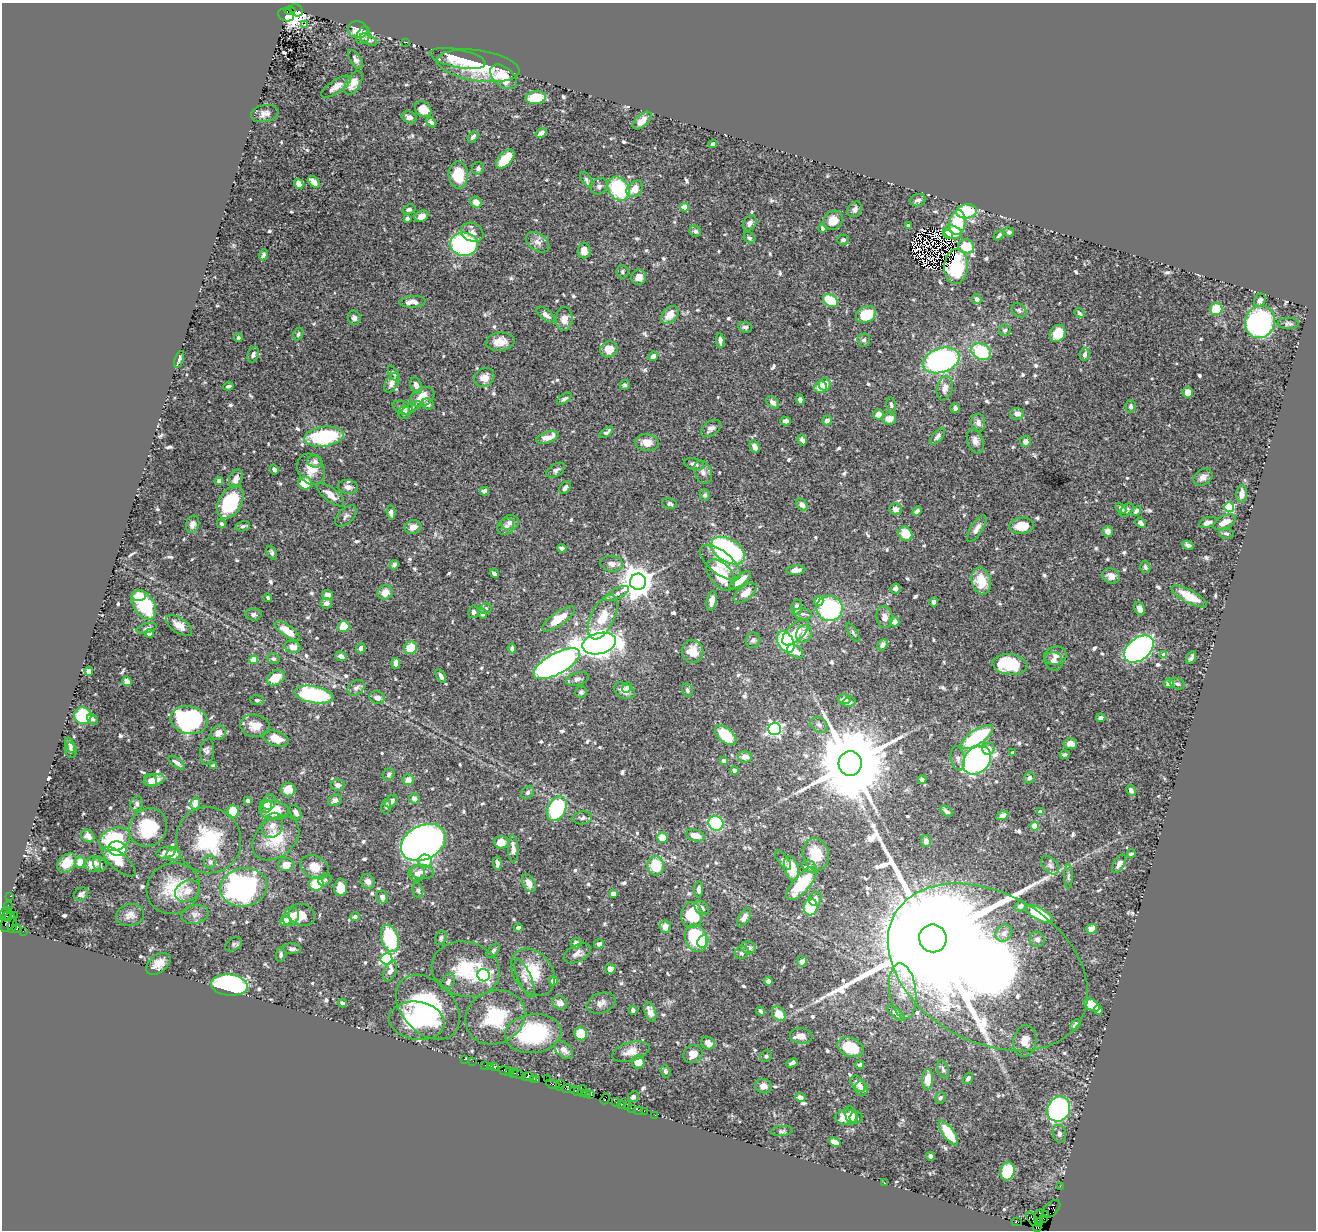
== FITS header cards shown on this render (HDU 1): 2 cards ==
NAXIS1  =                 1314
NAXIS2  =                 1228

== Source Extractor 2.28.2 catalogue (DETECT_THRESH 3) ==
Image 1314 x 1228 px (HDU 1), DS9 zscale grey, 1 PNG px = 1 image px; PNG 1318 x 1232 px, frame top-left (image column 1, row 1228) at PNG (2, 3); each listed source drawn as its Kron ellipse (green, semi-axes under 4 px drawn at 4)
Background 1.38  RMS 0.02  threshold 0.0611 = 3 sigma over >= 5 px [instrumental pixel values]
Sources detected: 732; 8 with non-positive FLUX_AUTO (blend fragments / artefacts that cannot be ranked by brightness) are neither listed nor drawn; of the other 724, the 500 brightest by FLUX_AUTO listed and drawn (224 fainter detections omitted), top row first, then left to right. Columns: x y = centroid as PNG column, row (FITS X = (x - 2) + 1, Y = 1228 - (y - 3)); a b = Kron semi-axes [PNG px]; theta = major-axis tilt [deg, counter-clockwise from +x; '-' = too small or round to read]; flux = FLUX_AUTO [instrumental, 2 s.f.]
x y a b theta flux
296 10 7 5 -39 530
290 11 5 3 - 350
286 15 8 6 -21 220
305 24 3 3 - 4.6
358 30 10 8 -10 16
363 35 9 6 66 5.7
369 40 9 5 -28 3.8
406 42 2 2 - 13
458 58 28 9 -11 25
356 60 11 5 -57 5.2
478 66 41 15 -8 73
504 77 15 9 -40 39
353 83 13 7 57 14
336 87 17 6 33 9.1
536 98 10 6 5 36
423 109 9 7 -44 22
265 113 14 8 12 7.8
409 117 8 5 -22 6.1
642 121 11 6 41 14
431 122 6 4 -44 4.5
541 133 6 4 32 4.7
473 137 6 4 49 3.7
713 144 4 3 - 4.2
505 159 12 6 46 44
478 168 6 6 - 3.9
458 175 13 9 -89 40
586 179 8 5 -54 3
314 182 7 4 -47 9.1
299 184 5 4 - 9.8
599 186 9 7 43 4.4
618 189 13 10 -55 93
635 189 9 7 45 16
918 200 8 6 13 4.6
476 202 6 5 - 9.4
685 207 4 4 - 28
409 209 6 4 19 3.8
855 209 8 6 56 4.5
966 211 10 7 6 56
421 216 7 5 26 12
407 219 4 3 - 4.1
833 220 10 9 - 14
750 223 8 6 58 6.2
957 223 12 8 83 36
908 226 4 3 - 5.1
823 228 5 4 - 5.1
695 231 6 5 - 4.9
472 232 12 9 -27 9.1
953 232 9 6 -16 28
1009 232 5 5 - 4
948 235 5 3 - 6.4
999 235 6 4 46 2.8
749 238 6 5 - 3
843 240 6 5 - 4.1
538 242 13 8 -36 8.8
464 244 14 11 -3 240
966 246 8 7 - 26
584 251 8 6 86 11
263 255 5 3 - 3.8
956 266 17 11 86 43
622 272 6 6 - 3.5
639 277 8 7 - 8.9
977 299 5 4 - 5.8
1260 300 7 5 63 5.6
830 301 8 5 -31 51
413 302 13 5 4 8.9
1216 309 6 6 - 46
1019 310 8 6 -37 3.7
1080 313 6 4 -42 3.1
546 315 11 5 -37 7.2
670 315 10 7 45 16
866 315 10 7 28 45
354 318 7 6 - 4.5
564 319 12 8 89 12
1260 322 16 14 70 290
1288 324 10 5 0 3.9
745 327 7 5 -8 3.4
1005 330 6 5 - 2.8
1058 333 9 7 57 29
298 334 7 4 64 3.1
238 338 4 4 - 3.7
864 340 6 6 - 3.5
720 341 7 3 -81 4.7
500 342 14 9 5 16
609 349 9 8 - 21
981 351 10 8 -31 78
1084 354 6 5 - 4.9
253 355 8 5 71 4.5
653 356 5 4 - 8
179 359 9 3 69 3.5
941 360 19 12 18 290
394 374 9 4 -57 3.1
484 378 10 9 - 13
392 383 10 6 61 9
825 384 6 6 - 15
625 385 5 5 - 2.9
228 386 5 3 - 3.3
416 386 9 5 -68 8.4
820 387 6 5 - 29
945 388 12 7 77 10
1188 392 5 5 - 13
422 397 12 8 27 24
564 399 8 4 34 3.6
800 399 5 4 - 3.7
773 402 7 5 -46 6.6
428 404 6 5 - 5.1
891 405 7 4 -79 3.1
1131 406 6 5 - 3.8
403 407 11 6 -19 6.2
411 408 11 4 31 3.9
955 408 5 4 - 3.6
404 412 7 6 - 4
878 414 5 5 - 11
1017 414 7 6 - 9
889 419 7 5 -2 16
827 420 5 4 - 6.8
785 421 5 4 - 4.5
978 423 9 7 -84 6.2
711 428 11 7 36 7
606 432 8 3 36 4.1
937 436 10 5 51 4.6
324 437 20 10 7 120
547 437 11 5 17 18
802 440 6 4 -61 3.8
975 441 13 8 -73 8.5
1025 441 6 5 - 6.3
647 442 12 8 -8 13
755 446 6 4 -62 7.1
315 462 7 6 - 4.9
694 464 10 5 -12 6.5
274 469 5 3 - 3.4
311 469 16 13 -62 22
556 470 10 6 31 5.3
703 472 12 8 -68 7.6
1203 477 10 7 36 8.5
236 479 10 6 70 8.7
219 481 4 4 - 4.4
305 483 7 6 - 32
348 487 10 7 -6 8.1
565 488 7 5 54 4.5
484 491 4 4 - 5.8
1242 494 8 5 84 9.9
330 495 17 6 -39 14
705 495 5 5 - 4
230 502 18 11 60 95
669 504 8 5 -14 3
802 505 7 5 -53 7.6
1229 507 5 5 - 89
1121 508 6 4 -46 4
895 509 6 6 - 6.7
1127 510 8 5 41 3
917 511 5 3 - 3.9
1136 511 6 4 47 4.3
391 512 7 4 -83 6.2
346 516 13 7 44 5.2
1208 522 9 5 18 7.8
1225 522 12 6 27 13
510 523 9 7 17 6.8
1141 523 6 4 -41 5.6
193 524 9 6 72 6.9
221 524 5 4 - 3.3
243 526 7 5 13 3.8
506 526 9 7 49 5.8
1022 526 12 8 7 28
413 527 8 7 - 8
977 529 15 6 58 8.5
1108 532 5 5 - 8.3
1226 533 7 5 -9 3
905 534 7 6 - 27
1188 545 5 4 - 4.7
562 548 5 4 - 4.2
728 551 18 11 -32 210
272 553 7 4 -66 3.3
720 563 25 11 -39 25
612 564 11 7 -8 7.3
394 565 5 4 - 4.4
1145 567 6 5 - 3.1
796 570 9 4 6 8.9
494 573 5 3 - 4.1
721 575 18 11 -51 48
1111 576 9 7 -27 9.2
740 580 13 5 37 19
981 581 13 9 -76 34
638 582 8 8 - 2400
895 589 5 5 - 5.4
385 592 8 7 - 14
745 593 13 6 38 14
617 594 13 5 27 5.9
139 595 7 5 1 22
327 595 5 5 - 9.3
1189 596 20 6 -27 32
268 598 4 3 - 3.2
712 601 10 5 79 9.8
818 601 5 5 - 11
934 602 4 4 - 5
326 603 6 5 - 7.4
144 605 16 10 -57 78
797 607 7 5 83 6.6
485 608 6 5 - 3.6
830 608 13 12 - 200
1140 609 7 5 -62 6
473 612 6 5 - 3.6
482 614 5 4 - 4.3
803 614 9 5 -9 4.5
254 615 8 6 0 4.6
603 617 24 11 64 28
884 617 11 8 -83 10
558 619 19 6 35 29
895 622 5 4 - 10
179 625 15 7 -34 13
344 626 6 5 - 23
147 628 10 4 14 3.4
287 631 15 5 -36 20
795 632 17 8 43 23
149 633 4 4 - 5.5
853 633 10 4 -60 2.9
804 634 9 7 65 12
753 640 8 7 - 3.4
786 642 11 7 -59 150
599 644 17 10 13 1500
883 645 6 5 - 5.6
292 647 8 6 -13 13
361 648 5 4 - 5.2
411 648 6 6 - 40
512 649 5 4 - 5.9
1139 649 17 11 39 440
693 651 11 10 - 18
795 651 9 5 -35 10
1164 655 4 4 - 13
341 656 6 4 -19 5.3
1055 656 11 9 11 8.5
1191 657 7 3 60 3.4
273 659 6 5 - 4.1
254 660 4 4 - 29
1054 661 9 8 - 6.9
396 663 5 4 - 7.2
557 664 26 10 28 780
1010 664 17 10 -6 81
89 671 4 4 - 6.4
441 676 7 4 -59 5.7
276 678 9 7 32 23
577 679 11 6 17 4.7
127 681 5 4 - 6.8
1169 683 5 4 - 9.6
1177 684 8 5 -22 3.4
356 688 9 7 37 5.8
627 688 5 4 - 3.1
687 690 7 5 -79 2.9
624 691 11 7 -28 12
581 692 6 6 - 4.2
314 695 20 8 -10 190
377 698 7 6 - 7.6
844 699 6 5 - 6.6
257 700 7 5 -8 2.9
849 702 7 5 13 5.8
83 716 8 8 - 90
1101 718 4 4 - 5.4
93 719 6 4 -53 2.9
189 720 19 13 -11 230
819 725 9 7 -31 5.2
255 726 15 11 -8 17
774 729 6 6 - 340
218 733 8 7 - 9.7
726 735 12 7 -40 41
977 737 18 7 34 100
276 738 13 7 -17 19
1070 744 7 5 -4 8.4
70 745 8 3 -66 3.7
988 749 6 6 - 11
71 750 8 6 -78 3.3
207 751 13 6 84 5.7
1012 753 3 3 - 4.2
1064 755 5 3 - 3
745 757 7 5 2 9.2
958 758 12 7 -79 6.2
723 760 4 4 - 5.1
977 760 16 12 47 390
177 763 10 4 -37 6
850 763 12 11 - 21000
213 765 4 3 - 3.1
734 771 4 3 - 4.1
389 775 6 5 - 3.1
1029 778 6 5 - 3.8
154 780 10 6 13 16
408 780 6 5 - 9.3
922 780 4 3 - 4.1
150 781 7 6 - 10
338 785 6 6 - 5.4
288 789 7 7 - 17
1131 790 6 4 -61 4.8
528 792 7 5 48 3.7
414 798 5 5 - 7.1
335 800 7 5 29 4.9
248 801 4 3 - 4.7
391 801 7 5 46 6
269 802 8 6 53 6
195 803 6 4 78 15
137 804 7 6 - 5
266 806 6 6 - 7.6
386 806 7 4 80 3.1
557 809 13 9 62 150
274 810 15 9 -3 38
233 811 6 6 - 42
946 811 7 4 -41 3.3
296 812 8 5 -57 5.9
1040 812 4 4 - 6.2
1002 816 6 4 24 8.7
582 818 10 6 9 4.5
716 823 8 7 - 99
272 825 13 10 65 12
1035 826 5 4 - 19
148 828 20 18 49 70
695 835 9 5 -15 12
88 836 7 5 -41 7.8
276 838 26 19 41 50
662 838 5 5 - 22
115 839 16 11 22 98
209 840 33 32 - 77
926 841 6 5 - 6.3
423 842 24 17 28 790
501 842 7 6 - 17
117 849 9 7 -10 76
513 849 13 5 -87 9.6
166 852 9 5 14 8.4
173 854 7 6 - 10
816 854 16 13 -75 30
1131 854 4 3 - 2.8
783 860 11 5 -52 3.8
425 861 7 6 - 18
80 862 5 5 - 16
119 862 20 8 -40 19
210 862 6 6 - 4.1
67 863 11 8 45 15
497 863 6 3 -84 5.4
93 864 8 7 - 18
100 864 8 6 -55 3.5
1119 864 10 5 61 7.1
286 865 7 6 - 17
1050 865 10 7 -46 5.6
656 866 9 8 - 46
809 866 8 6 -32 3.5
315 867 15 11 -30 20
791 869 13 7 -74 30
422 872 11 7 -6 7.4
417 873 8 8 - 7
1068 876 12 4 90 3.5
325 880 7 5 34 3
368 881 7 6 - 6.9
529 883 9 6 -61 13
316 884 7 6 - 47
802 884 21 8 49 58
244 887 23 19 12 270
173 888 27 25 29 49
341 888 8 6 83 25
699 889 8 4 87 5.2
418 890 7 5 -78 3.4
187 891 13 10 31 13
613 893 4 4 - 11
81 894 7 6 - 4.8
10 896 2 2 - 19
382 897 6 5 - 5.5
815 899 7 6 - 8
8 906 4 3 - 110
1020 906 6 5 - 5
810 907 8 7 - 50
702 908 8 6 -43 5.8
5 914 7 5 63 390
195 914 14 9 12 7.7
1039 914 15 6 -28 51
130 915 14 11 14 9.7
302 915 13 10 -19 18
692 915 13 10 -89 56
7 916 4 3 - 290
14 916 2 2 - 23
291 916 9 7 64 17
355 917 5 4 - 3.6
744 917 10 5 58 7.5
285 921 5 5 - 18
8 922 11 5 65 360
12 925 8 3 76 110
665 927 6 5 - 13
518 928 4 3 - 3.6
17 929 4 3 - 56
1091 929 5 4 - 19
23 931 3 2 - 4.6
1004 933 9 7 50 8.1
390 938 14 8 -73 88
441 938 7 5 62 3.3
696 938 14 10 -70 91
933 938 14 13 - 110000
1037 939 8 7 - 6
703 941 6 5 - 51
576 943 5 5 - 4.9
234 944 9 6 34 3
599 944 5 4 - 4.1
748 948 8 6 -10 7
292 949 9 5 -4 4.8
493 951 8 4 52 4
577 953 14 8 28 8.7
742 953 7 6 - 4.7
281 955 7 5 84 3.7
386 959 6 5 - 210
802 961 5 5 - 6.1
158 964 14 8 38 15
988 967 107 74 -30 2500
466 969 34 27 -13 65
610 969 5 5 - 7.7
390 971 11 6 67 6.6
533 972 26 19 -52 42
484 975 6 6 - 290
525 978 20 7 -67 9
554 981 5 4 - 8.3
768 981 4 4 - 4.1
448 982 9 6 59 5.7
229 985 18 10 -6 290
903 991 28 13 -83 30
342 1003 4 3 - 3.5
560 1003 7 6 - 8.5
601 1003 15 10 19 8.3
1092 1005 9 5 -33 23
428 1007 37 26 -46 160
633 1010 4 4 - 4.8
1098 1010 4 4 - 5.8
761 1011 5 3 - 2.9
650 1012 10 5 -75 9.8
896 1013 11 4 -38 5.6
779 1014 8 6 -51 19
495 1017 31 26 24 71
417 1021 28 19 -9 75
1076 1025 6 4 46 5.1
533 1034 28 19 7 130
581 1034 6 6 - 41
801 1036 11 7 -7 10
1025 1041 16 11 80 15
708 1043 7 6 - 8.4
850 1047 13 9 -21 43
564 1050 11 7 -41 10
631 1052 19 9 15 14
693 1054 10 9 - 12
766 1056 6 5 - 3.4
464 1059 2 2 - 11
473 1061 2 2 - 14
638 1062 6 6 - 19
792 1063 6 3 26 3.1
485 1065 2 2 - 13
860 1065 4 4 - 4.6
490 1066 2 2 - 18
494 1067 4 3 - 78
943 1069 9 5 -71 3.6
505 1071 7 3 -15 89
509 1071 3 3 - 160
665 1071 6 5 - 3
513 1073 3 2 - 100
518 1074 8 3 -15 200
528 1077 6 3 12 110
968 1078 6 4 57 3.7
534 1079 3 2 - 83
547 1079 2 2 - 29
928 1079 10 5 87 19
537 1080 3 3 - 79
553 1084 7 3 -19 320
858 1084 9 6 -53 12
560 1085 5 3 - 130
763 1086 8 7 - 9
861 1088 7 6 - 5.8
568 1089 6 3 -10 320
576 1091 6 3 -20 220
583 1091 6 2 71 74
586 1094 4 2 - 71
591 1095 3 3 - 86
633 1097 6 5 - 3.4
800 1098 5 4 - 6.9
940 1098 6 5 - 3.3
605 1099 6 3 62 130
616 1102 4 3 - 70
621 1105 4 3 - 170
627 1105 3 2 - 92
631 1108 2 2 - 60
1059 1109 13 11 62 350
638 1110 2 2 - 22
644 1111 2 2 - 49
655 1115 2 2 - 25
851 1115 8 5 -82 11
846 1117 11 7 1 22
856 1118 6 6 - 3.5
782 1131 11 5 6 2.8
948 1133 15 5 -54 38
1059 1134 9 6 -79 4.2
835 1142 6 4 -22 11
930 1156 4 4 - 3.7
1008 1171 9 7 74 80
884 1183 3 3 - 28
1060 1186 2 2 - 22
1051 1209 11 6 44 270
1046 1214 3 3 - 110
1039 1216 7 3 78 300
1043 1218 3 2 - 61
1032 1219 8 3 -59 110
1017 1222 5 2 - 81
1039 1223 4 3 - 66
1037 1227 4 3 - 70
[224 fainter detections neither listed nor drawn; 8 non-positive-flux detections neither listed nor drawn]